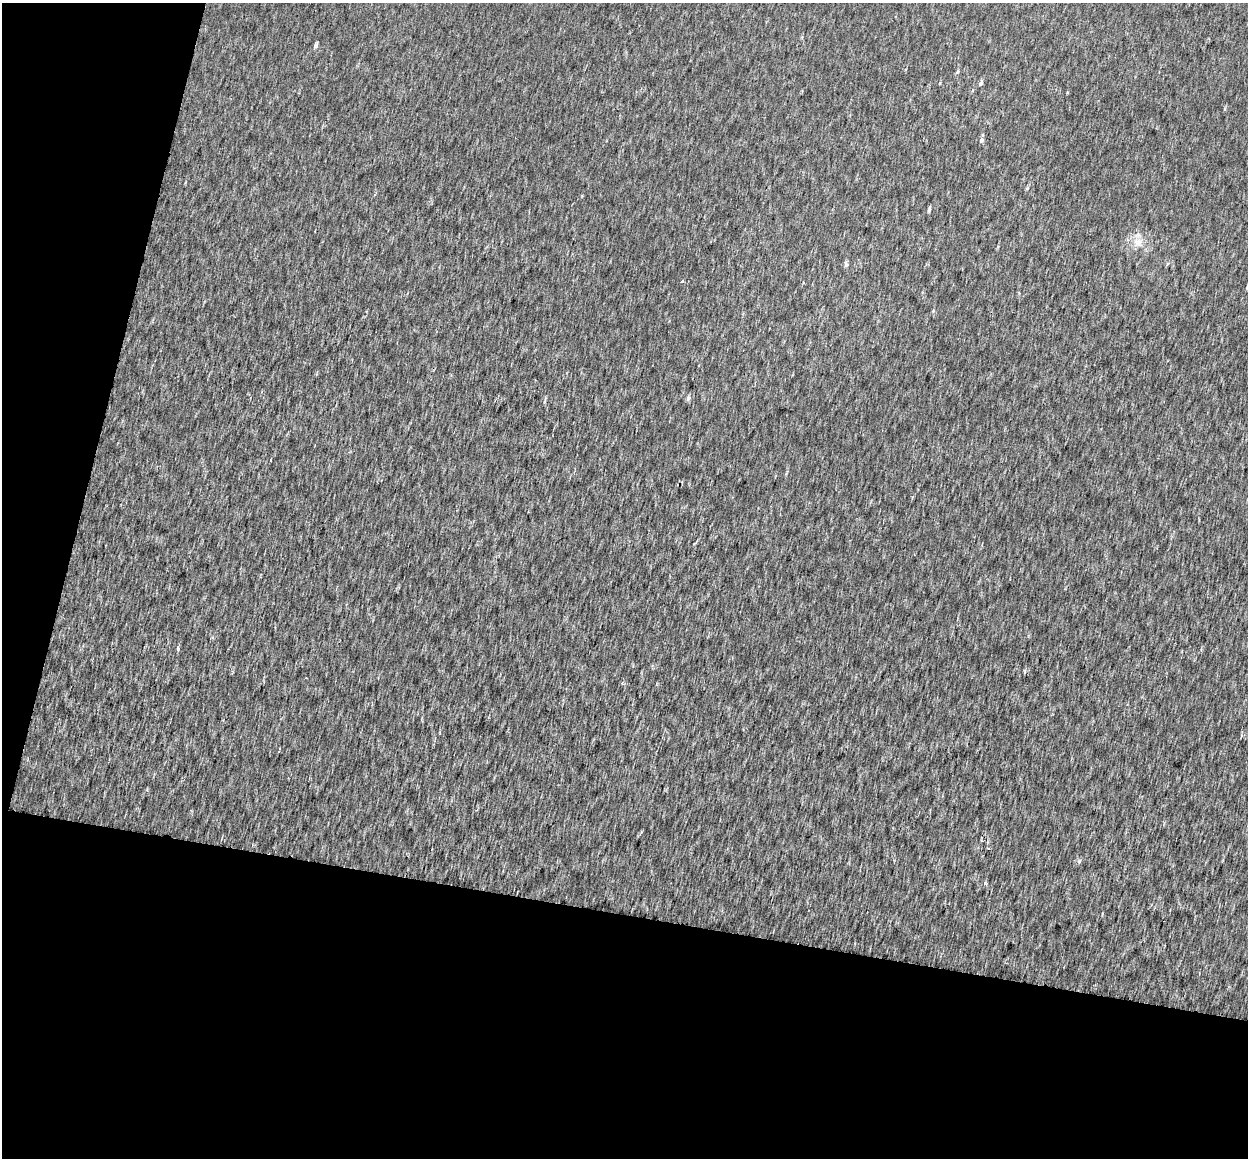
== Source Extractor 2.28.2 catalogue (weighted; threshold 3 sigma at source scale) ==
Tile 3 of 2 x 2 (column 1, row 2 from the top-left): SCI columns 1-1246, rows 131-1286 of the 2503 x 2587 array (HDU 1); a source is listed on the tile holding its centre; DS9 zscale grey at full resolution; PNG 1250 x 1160 px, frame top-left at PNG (2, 3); no overlay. Shown black and unused: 27% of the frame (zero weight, under 2 of 3 exposures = <1% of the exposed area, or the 3 px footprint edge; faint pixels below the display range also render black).
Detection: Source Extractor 2.28.2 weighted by HDU 2 'WHT'; one run over the whole footprint, this tile lists its part. Background 0.00127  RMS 0.0052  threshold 0.0235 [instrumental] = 3 sigma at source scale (4.5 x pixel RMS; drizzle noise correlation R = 1.50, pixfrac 1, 0.0396/0.0396 arcsec/px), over >= 5 px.
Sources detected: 12; all 12 listed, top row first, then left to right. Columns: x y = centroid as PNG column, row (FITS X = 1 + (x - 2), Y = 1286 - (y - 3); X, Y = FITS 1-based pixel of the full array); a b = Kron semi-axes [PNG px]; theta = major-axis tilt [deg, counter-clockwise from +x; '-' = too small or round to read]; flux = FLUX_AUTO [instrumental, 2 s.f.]
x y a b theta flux
316 45 6 4 57 1.2
957 72 6 4 61 0.84
981 83 5 4 - 1.3
981 140 6 5 - 1.1
929 210 5 4 - 1.1
1138 242 13 10 -5 5
846 264 6 5 - 1.2
682 281 3 3 - 3.3
688 398 6 5 - 1.5
178 648 5 3 - 1.1
989 849 3 2 - 0.57
985 883 4 4 - 0.83
Unlisted compact peaks at least as high as the median listed source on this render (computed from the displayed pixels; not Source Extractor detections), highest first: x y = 1079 861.